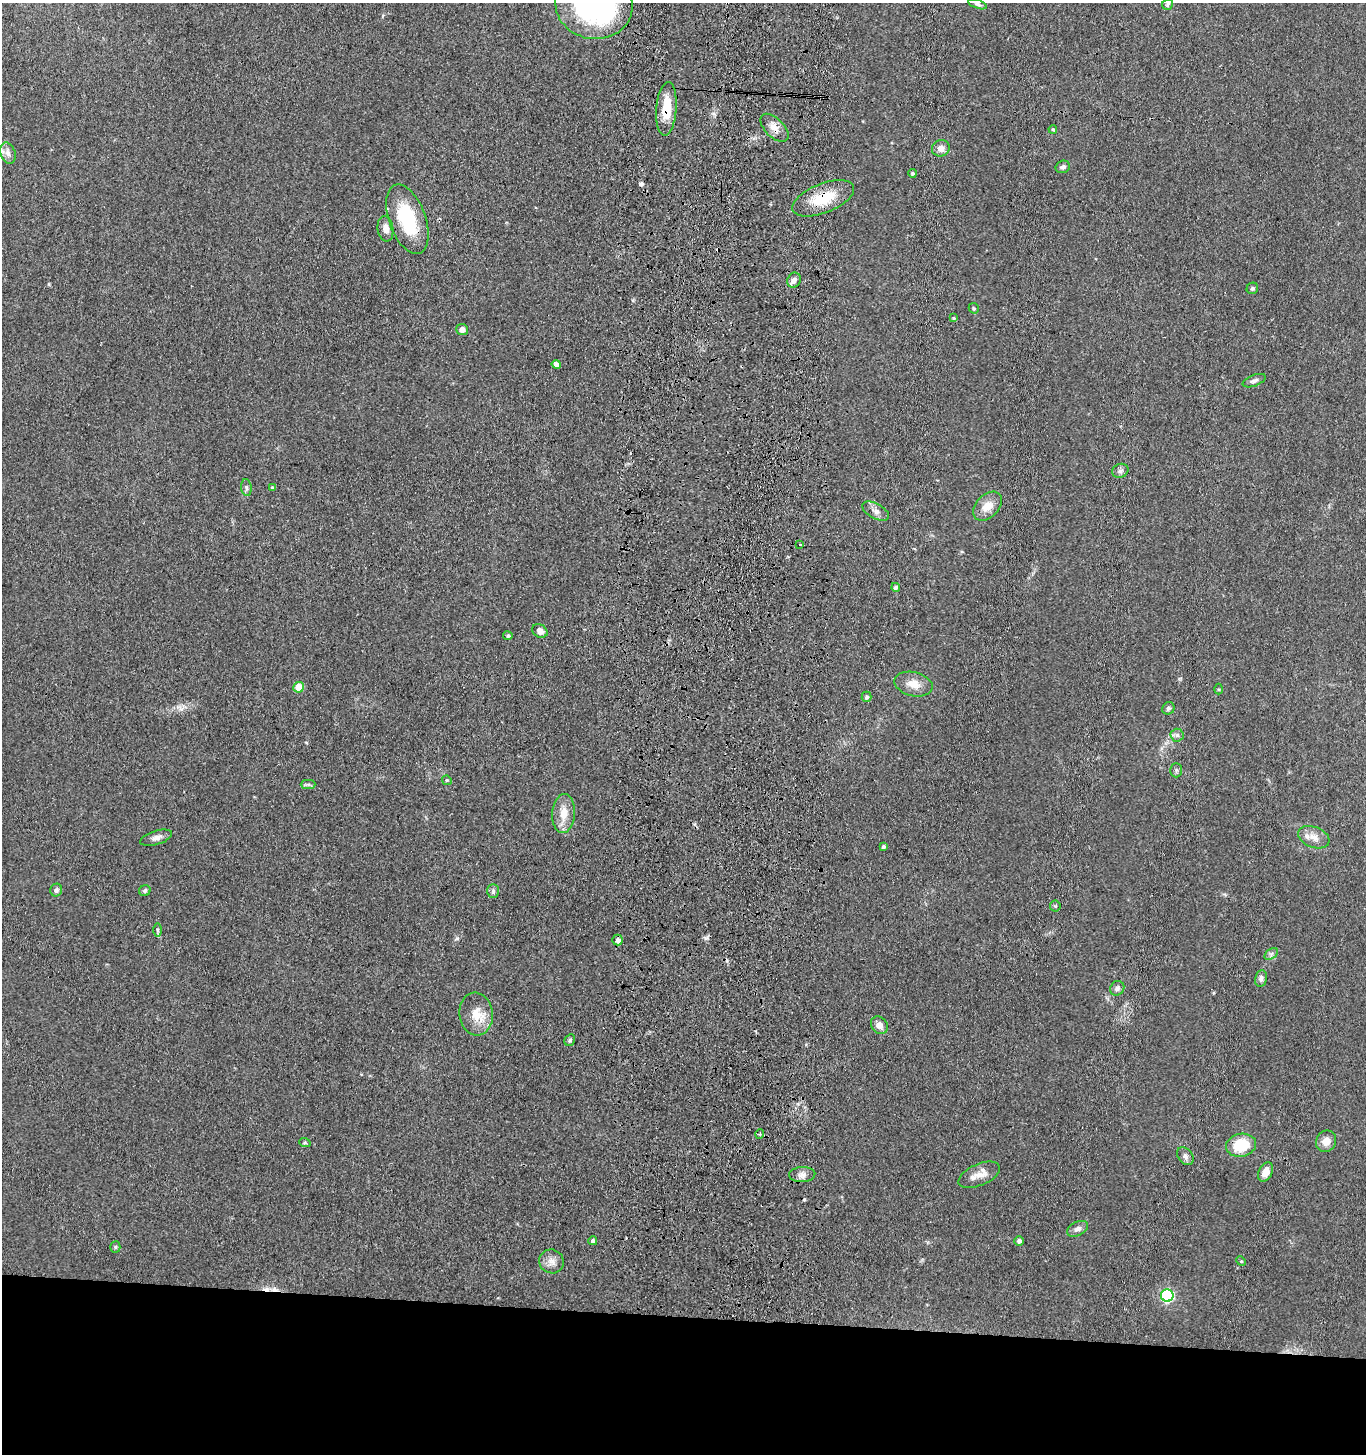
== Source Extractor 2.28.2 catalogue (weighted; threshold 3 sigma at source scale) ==
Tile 8 of 3 x 3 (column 2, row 3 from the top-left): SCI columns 1570-2933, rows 3-1454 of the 4543 x 4361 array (HDU 1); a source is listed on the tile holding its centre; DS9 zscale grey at full resolution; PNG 1368 x 1456 px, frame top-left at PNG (2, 3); each listed source drawn as its Kron ellipse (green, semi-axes under 4 px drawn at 4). Shown black and unused: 10% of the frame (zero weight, under 3 of 4 exposures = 5% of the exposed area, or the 3 px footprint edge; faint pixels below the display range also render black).
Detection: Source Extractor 2.28.2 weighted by HDU 2 'WHT'; one run over the whole footprint, this tile lists its part. Background 0.0674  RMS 0.0074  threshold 0.0332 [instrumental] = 3 sigma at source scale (4.5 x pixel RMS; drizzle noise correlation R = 1.50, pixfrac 1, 0.05/0.05 arcsec/px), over >= 5 px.
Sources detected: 77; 7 cosmic-ray / hot-pixel residue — neither listed nor drawn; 1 inside a brighter listed object's ellipse — not listed separately; the other 69 listed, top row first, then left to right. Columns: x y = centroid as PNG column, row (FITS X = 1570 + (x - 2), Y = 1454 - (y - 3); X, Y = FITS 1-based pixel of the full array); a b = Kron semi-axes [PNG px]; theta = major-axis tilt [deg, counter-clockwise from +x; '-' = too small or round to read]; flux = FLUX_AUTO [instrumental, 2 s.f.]
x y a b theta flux
977 4 10 4 -19 1.6
1168 4 6 5 - 1.4
594 5 39 34 -10 200
666 109 27 10 85 19
774 128 17 9 -45 6.8
1053 129 4 3 - 0.87
941 148 9 8 - 4.9
8 153 11 7 -71 3.7
1063 167 7 6 - 2.1
912 173 4 4 - 1.3
823 198 33 14 22 26
407 219 36 18 -70 47
385 229 12 8 -82 5.9
794 280 8 6 61 3.8
1252 288 6 5 - 1.4
974 308 5 4 - 0.98
954 318 4 4 - 0.95
462 329 6 5 - 4.2
556 364 4 4 - 3.5
1254 381 12 5 21 2.4
1120 471 8 6 23 2.4
246 487 8 5 -84 1.9
272 488 4 3 - 0.99
988 506 17 11 44 9.1
876 511 15 7 -28 4
800 544 3 3 - 2.1
896 587 4 4 - 1.7
540 631 8 6 -32 4.1
508 636 4 4 - 1.5
913 684 19 12 -13 8.8
299 687 5 5 - 11
1219 689 5 3 - 0.76
867 697 5 5 - 1.5
1168 708 6 6 - 1.8
1177 735 6 6 - 2
1176 770 7 6 - 1.7
447 780 5 4 - 1
308 784 7 4 1 1.6
564 813 19 11 86 11
1314 837 16 10 -21 6.5
156 838 16 7 17 3.8
883 847 4 4 - 1.7
56 890 6 6 - 2.1
145 891 6 5 - 1.4
493 891 7 5 90 1.6
1055 906 5 5 - 1.1
157 930 7 4 -89 1.4
618 940 5 5 - 3.1
1271 954 7 5 35 1.9
1261 978 8 6 79 2.8
1117 988 8 6 51 2.2
476 1014 21 17 -83 13
879 1025 9 7 -50 4.6
570 1040 6 5 - 1.5
760 1134 5 3 - 0.82
1326 1141 11 9 61 6.8
305 1143 6 3 -18 0.86
1241 1145 15 11 12 24
1185 1156 10 7 -49 2.7
1266 1172 10 6 62 6.6
802 1175 13 7 4 4.1
979 1175 22 10 23 8.1
1077 1229 11 7 26 3.3
593 1241 4 4 - 2.3
1019 1241 4 4 - 1.8
115 1247 5 5 - 0.95
552 1261 12 12 - 5.6
1241 1261 5 4 - 0.83
1167 1295 6 6 - 91
Overlapping masked pixels (flux is a lower limit): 3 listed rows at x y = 666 109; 774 128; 823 198
Isophote crosses this tile's border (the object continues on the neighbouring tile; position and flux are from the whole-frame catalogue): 1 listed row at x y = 594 5
Unlisted compact peaks at least as high as the median listed source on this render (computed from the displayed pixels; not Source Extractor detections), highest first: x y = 457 938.